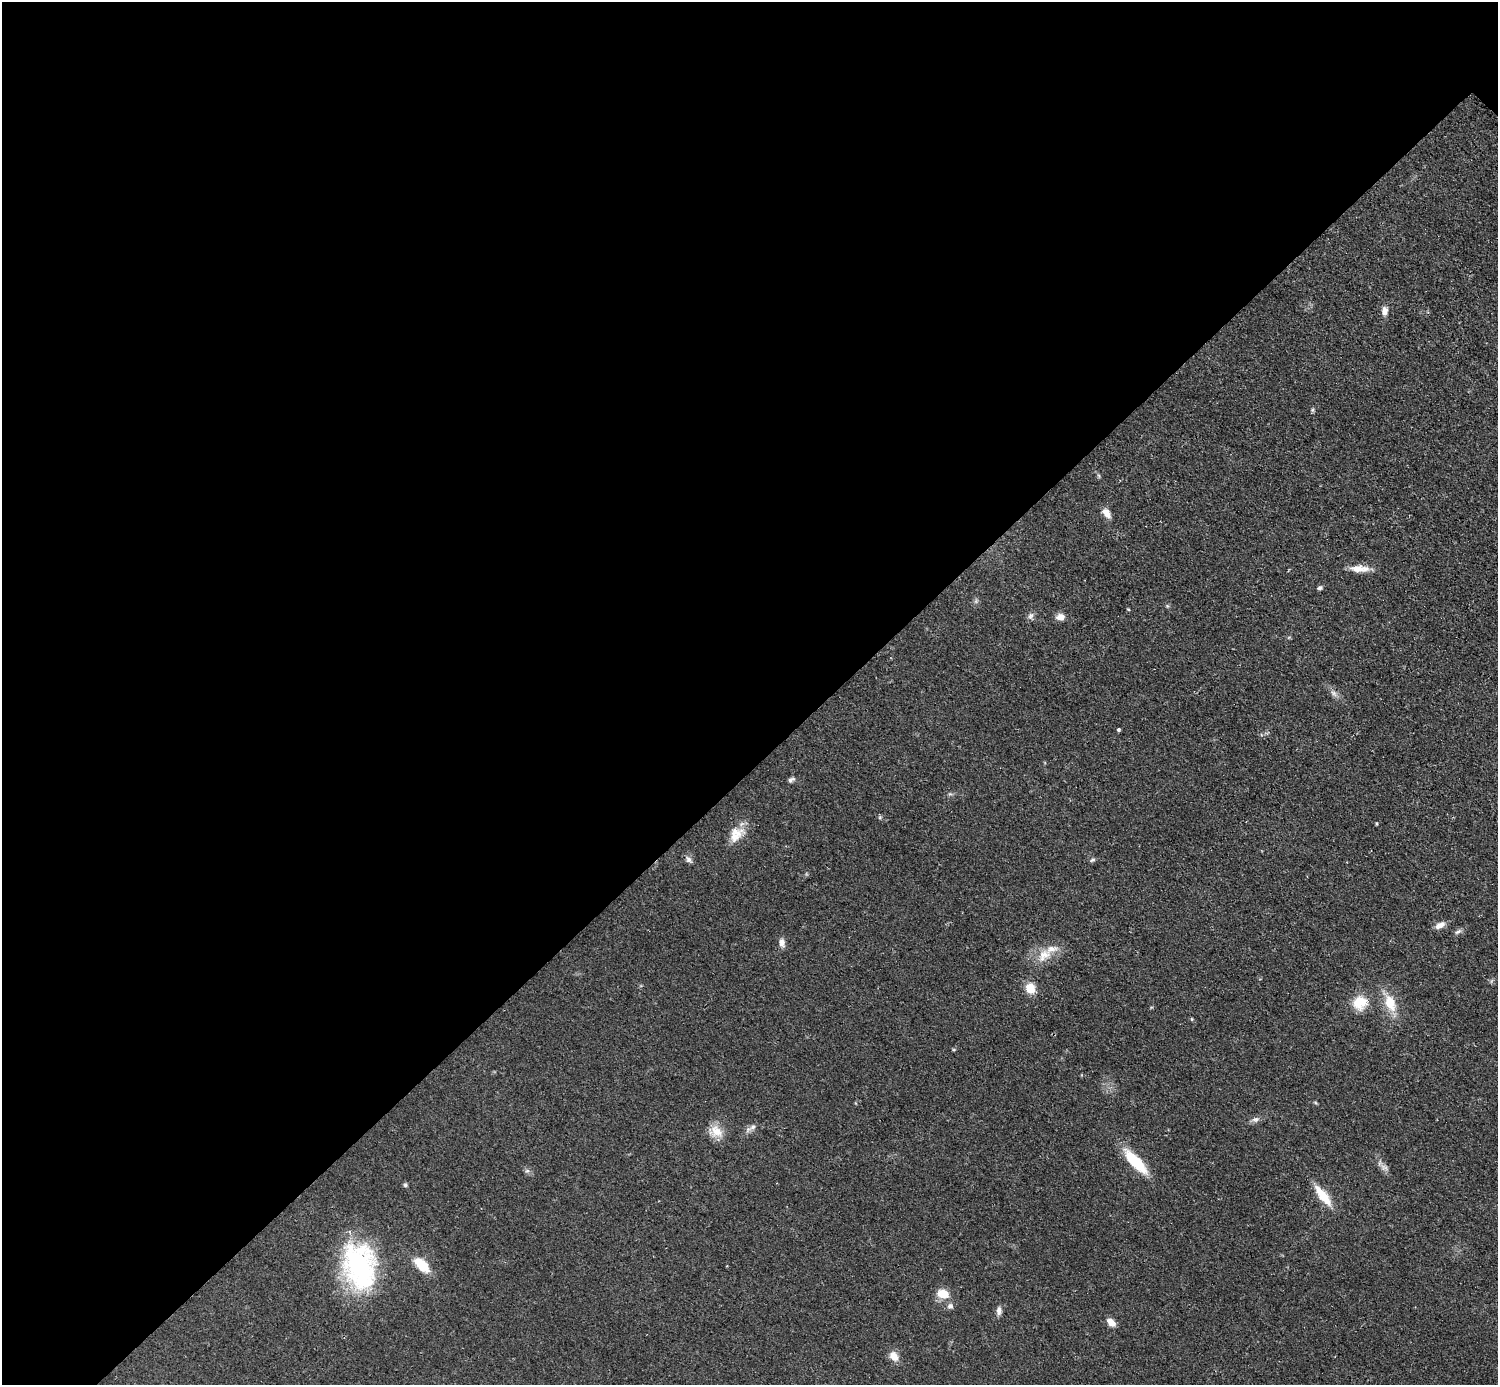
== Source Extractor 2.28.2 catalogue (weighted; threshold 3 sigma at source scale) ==
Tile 5 of 4 x 4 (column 1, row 2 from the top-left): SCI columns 6-1501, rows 3073-4455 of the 5993 x 5993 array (HDU 1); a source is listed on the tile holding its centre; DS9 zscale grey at full resolution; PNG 1500 x 1387 px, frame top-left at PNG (2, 2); no overlay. Shown black and unused: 55% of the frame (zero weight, under 2 of 3 exposures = <1% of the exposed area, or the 3 px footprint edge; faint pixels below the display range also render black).
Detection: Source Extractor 2.28.2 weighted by HDU 2 'WHT'; one run over the whole footprint, this tile lists its part. Background 0.0509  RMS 0.0071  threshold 0.0321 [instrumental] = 3 sigma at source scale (4.5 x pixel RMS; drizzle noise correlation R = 1.50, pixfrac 1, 0.05/0.05 arcsec/px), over >= 5 px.
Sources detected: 39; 1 inside a brighter listed object's ellipse — not listed separately; the other 38 listed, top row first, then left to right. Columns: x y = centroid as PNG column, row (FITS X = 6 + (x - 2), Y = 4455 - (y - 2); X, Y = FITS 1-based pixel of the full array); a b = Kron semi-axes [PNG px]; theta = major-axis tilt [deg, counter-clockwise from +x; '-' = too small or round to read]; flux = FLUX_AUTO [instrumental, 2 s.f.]
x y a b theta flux
1384 311 11 7 89 4.2
1099 476 6 4 -72 0.99
1107 513 13 7 -53 5.4
1359 569 25 8 -2 9
1319 588 6 5 - 1.5
1128 609 5 3 - 0.63
1031 616 9 7 46 2.5
1060 617 10 7 -2 5.2
1333 693 11 5 -42 2.9
1118 729 3 3 - 2.1
791 779 9 5 27 1.9
1376 824 5 3 - 0.67
736 834 24 16 46 13
689 860 10 7 -45 2.7
1092 860 8 4 26 1.3
1440 925 13 7 27 4.7
1458 932 10 5 31 2
782 943 11 7 -75 3.8
1044 955 22 14 35 13
1030 988 10 10 - 11
1360 1003 18 17 - 15
1390 1003 23 13 -69 16
954 1050 5 3 - 0.72
1255 1119 11 7 11 2.8
753 1127 10 7 29 3
716 1131 20 15 -29 11
1135 1162 35 11 -47 28
1384 1168 12 4 -19 2
527 1171 6 6 - 1.7
405 1185 6 5 - 1.3
1323 1196 25 8 -51 18
422 1265 17 9 -44 20
359 1266 56 38 -78 110
943 1294 12 9 -12 12
950 1306 9 7 12 2.4
999 1311 11 7 87 3.1
1111 1322 10 7 -43 5.9
894 1356 12 9 -51 6.9